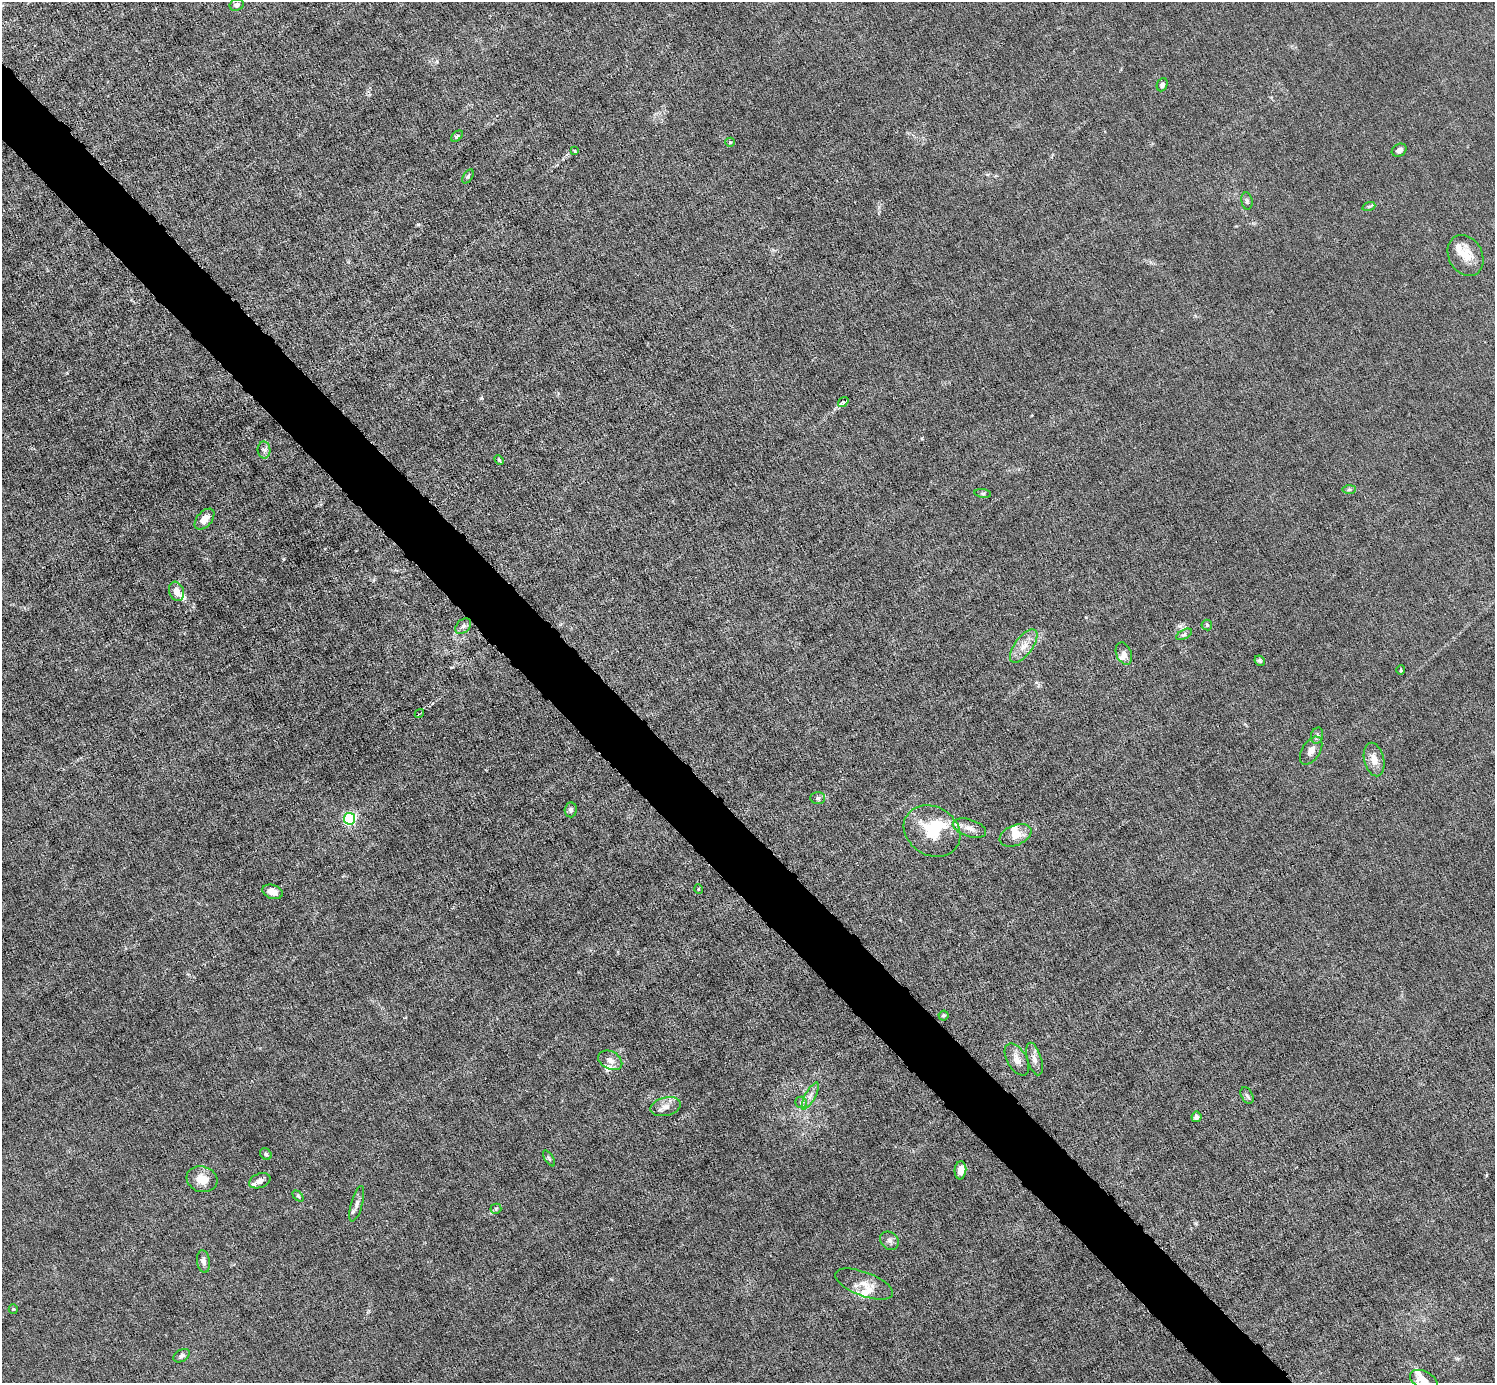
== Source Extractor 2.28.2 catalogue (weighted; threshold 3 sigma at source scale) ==
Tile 11 of 4 x 4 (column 3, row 3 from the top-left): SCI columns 2988-4480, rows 1677-3057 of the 5974 x 5972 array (HDU 1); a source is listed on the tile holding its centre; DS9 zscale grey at full resolution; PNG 1497 x 1385 px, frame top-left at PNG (2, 2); each listed source drawn as its Kron ellipse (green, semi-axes under 4 px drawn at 4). Shown black and unused: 5% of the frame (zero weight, under 6 of 12 exposures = <1% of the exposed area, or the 3 px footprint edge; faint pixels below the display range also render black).
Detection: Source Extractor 2.28.2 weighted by HDU 2 'WHT'; one run over the whole footprint, this tile lists its part. Background 0.0142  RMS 0.003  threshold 0.0124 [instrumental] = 3 sigma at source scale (4.09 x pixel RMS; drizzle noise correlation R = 1.36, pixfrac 0.8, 0.05/0.05 arcsec/px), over >= 5 px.
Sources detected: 69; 2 inside a brighter object's white glare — neither listed nor drawn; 8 inside a brighter listed object's ellipse — not listed separately; the other 59 listed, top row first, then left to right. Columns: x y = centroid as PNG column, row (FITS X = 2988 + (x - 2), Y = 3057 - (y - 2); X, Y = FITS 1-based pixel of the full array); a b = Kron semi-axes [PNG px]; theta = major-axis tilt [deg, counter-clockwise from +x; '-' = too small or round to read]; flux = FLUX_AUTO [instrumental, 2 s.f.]
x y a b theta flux
237 5 7 6 - 0.84
1162 85 7 5 65 0.7
457 136 7 4 45 0.4
730 142 5 4 - 0.34
1399 150 8 6 30 1.2
575 151 3 3 - 0.34
468 176 8 4 57 0.5
1247 201 8 5 -81 0.63
1369 206 7 4 18 0.45
1466 256 21 17 -62 5.3
843 402 5 3 - 1.5
264 450 8 6 -88 0.97
499 460 5 3 - 0.32
1349 489 7 4 0 0.52
983 493 8 4 -8 0.4
205 519 12 7 49 2.6
176 591 10 7 -71 2.2
1207 625 5 5 - 0.48
463 626 9 6 45 0.97
1184 634 9 4 29 0.61
1024 646 20 9 54 3.1
1124 654 11 7 -67 1.5
1260 661 5 4 - 0.47
1401 670 4 4 - 0.29
419 714 5 2 - 0.35
1317 736 8 6 75 0.77
1311 751 15 9 58 1.9
1374 760 17 10 -76 2.9
818 798 7 6 - 0.68
571 810 7 6 - 0.74
349 819 6 5 - 48
969 828 17 8 -18 2.5
932 831 30 24 -32 12
1015 835 17 10 24 3.2
698 889 5 3 - 0.21
272 892 10 7 -18 2.3
944 1015 5 5 - 0.39
1017 1059 17 9 -60 2.4
1034 1059 17 7 -73 1.7
610 1060 13 9 -28 1.8
810 1096 15 5 61 1.6
1247 1096 9 5 -62 0.66
801 1102 6 5 - 0.62
666 1107 15 9 14 2.2
1196 1117 5 5 - 0.85
266 1154 6 5 - 0.56
549 1158 9 3 -56 0.42
960 1170 9 6 85 2.6
202 1179 16 12 -18 3.9
260 1181 11 7 21 1.4
298 1196 6 4 -45 0.39
357 1204 18 5 74 1.4
496 1209 5 5 - 0.41
889 1241 10 8 -39 1.1
203 1262 11 6 -81 1.1
864 1284 31 12 -21 4
13 1309 5 5 - 0.29
182 1356 9 6 31 0.8
1424 1380 15 8 -27 3
Isophote crosses this tile's border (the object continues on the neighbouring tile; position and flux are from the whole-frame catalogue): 1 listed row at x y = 1424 1380
Unlisted compact peaks at least as high as the median listed source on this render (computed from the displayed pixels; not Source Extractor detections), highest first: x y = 418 224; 481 398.